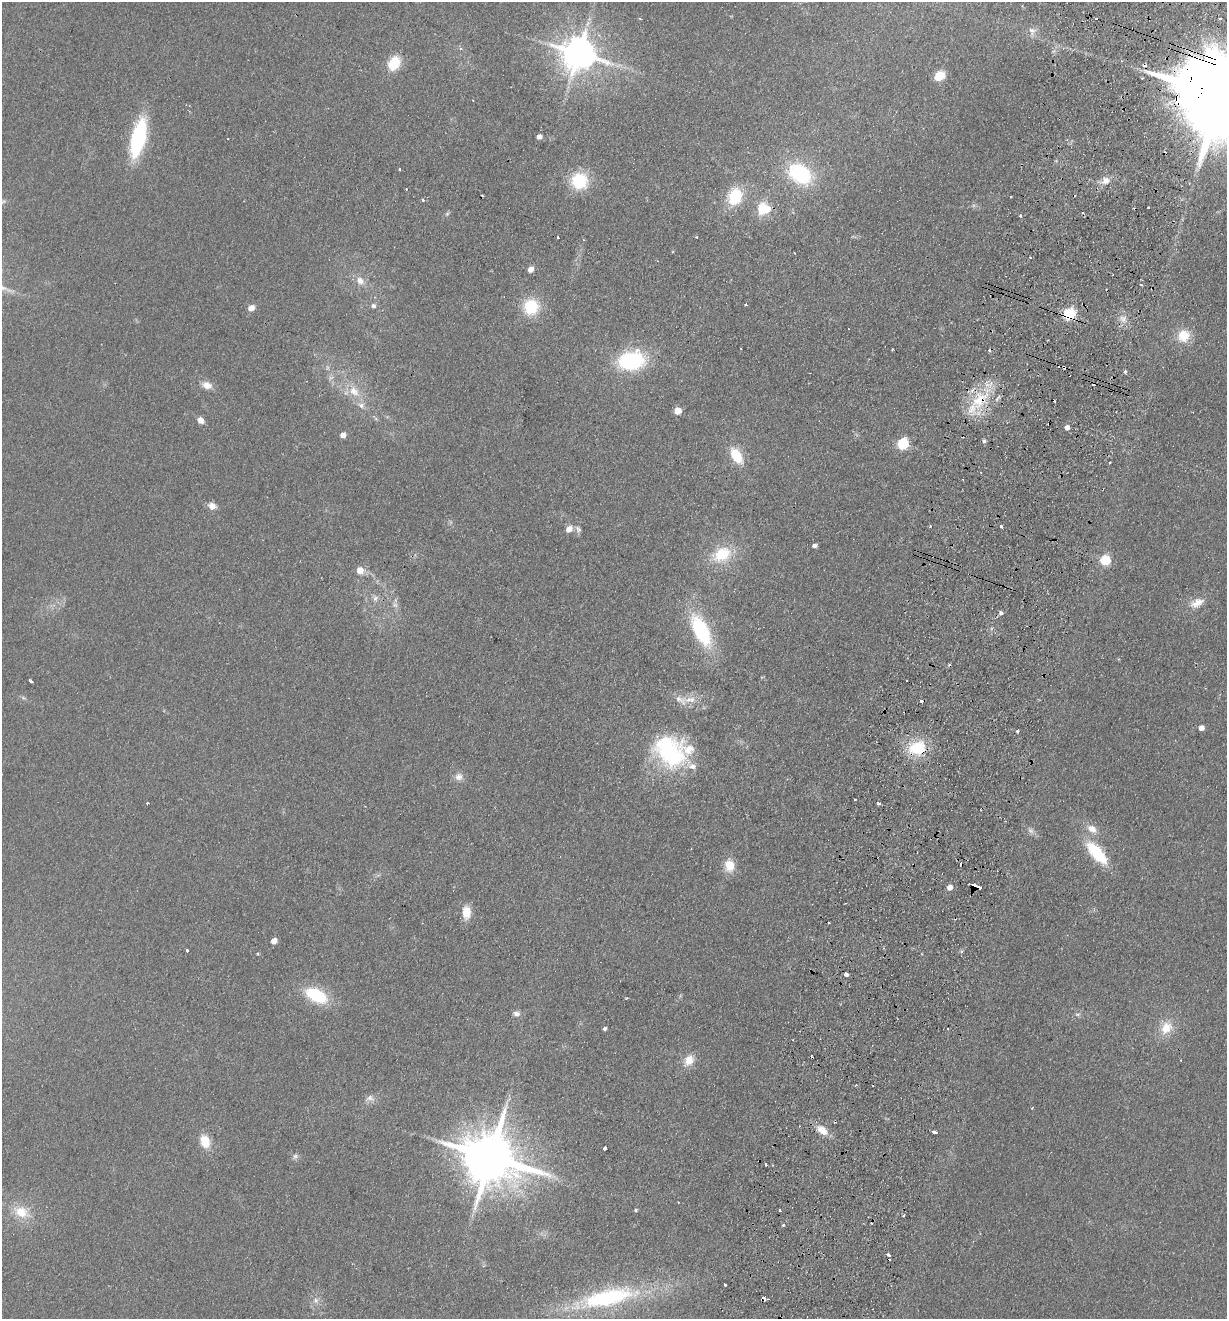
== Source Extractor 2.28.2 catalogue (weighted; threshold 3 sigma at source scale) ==
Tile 10 of 4 x 4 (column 2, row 3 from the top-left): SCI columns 1539-2763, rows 1339-2655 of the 5401 x 5311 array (HDU 1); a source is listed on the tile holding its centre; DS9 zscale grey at full resolution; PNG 1229 x 1321 px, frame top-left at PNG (2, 2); no overlay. Shown black and unused: <1% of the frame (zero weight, under 2 of 3 exposures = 3% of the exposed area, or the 3 px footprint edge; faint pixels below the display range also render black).
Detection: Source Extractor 2.28.2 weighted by HDU 2 'WHT'; one run over the whole footprint, this tile lists its part. Background 0.121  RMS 0.011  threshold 0.0499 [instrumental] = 3 sigma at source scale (4.5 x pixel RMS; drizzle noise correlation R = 1.50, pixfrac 1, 0.05/0.05 arcsec/px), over >= 5 px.
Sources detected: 141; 2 too faint to see at this stretch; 26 cosmic-ray / hot-pixel residue — not listed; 6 inside a brighter listed object's ellipse — not listed separately; the other 107 listed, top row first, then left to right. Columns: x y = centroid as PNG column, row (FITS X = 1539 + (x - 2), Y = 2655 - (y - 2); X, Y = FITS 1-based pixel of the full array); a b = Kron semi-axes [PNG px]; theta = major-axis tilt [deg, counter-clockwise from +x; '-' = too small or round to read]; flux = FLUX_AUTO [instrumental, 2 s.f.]
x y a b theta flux
1096 18 3 2 - 2.3
1220 18 4 3 - 1.5
640 19 4 2 - 0.94
1032 31 11 11 - 7.3
579 53 10 9 - 2800
394 63 15 11 58 30
939 76 9 7 33 24
1221 95 37 20 -20 35000
539 137 5 4 - 6
138 138 36 13 76 120
399 169 3 3 - 2.6
799 174 22 15 -31 100
579 181 16 15 - 56
1105 181 10 8 34 9.7
735 197 15 12 69 52
422 200 3 3 - 2.5
3 201 8 6 21 2.6
762 208 15 9 74 21
447 214 6 5 - 2
1020 216 4 3 - 1.3
558 237 3 2 - 1.4
696 237 3 2 - 1.9
1030 257 3 2 - 0.99
531 269 5 5 - 9.4
360 281 13 10 -46 9.8
1141 285 3 3 - 2.3
746 305 3 3 - 1.2
373 306 6 6 - 3.5
531 307 16 15 - 46
251 308 5 5 - 13
1069 314 6 5 - 150
1123 319 11 9 -64 8.2
1184 336 14 13 - 23
892 349 3 2 - 1.8
631 361 23 16 5 110
1125 372 3 3 - 3.9
1069 375 3 3 - 6.7
331 378 8 5 30 3
207 385 13 9 -18 9.8
354 391 18 12 -43 19
979 400 32 19 68 52
677 411 5 5 - 21
201 420 8 6 -41 7.3
1067 427 5 5 - 5.3
343 435 5 4 - 9
984 441 4 4 - 2.9
902 443 6 5 - 120
736 456 14 8 -60 37
212 506 10 9 - 7.3
930 526 3 3 - 1.7
1001 526 4 3 - 4.6
569 529 7 6 - 9.8
578 529 11 7 -64 3.9
814 546 5 4 - 4.2
722 554 25 17 25 42
1105 560 6 5 - 92
360 570 6 6 - 16
375 598 9 7 46 4.5
1197 603 21 11 26 13
395 605 8 6 -43 3.6
1001 613 4 4 - 4.8
701 631 33 15 -63 98
1118 659 4 3 - 1.1
30 681 4 3 - 3.8
680 700 22 7 -30 10
1201 728 5 4 - 7.6
1018 731 3 3 - 3.6
917 748 18 15 18 49
669 752 37 28 -47 140
459 777 11 10 - 7.3
855 799 2 2 - 1
147 803 3 2 - 1.2
878 803 4 3 - 2.1
1092 829 15 10 -33 11
1031 831 9 7 -45 4.4
1097 853 31 12 -49 54
729 865 13 10 -79 20
975 886 8 4 -13 130
949 887 5 5 - 7.6
466 912 14 9 -88 18
274 941 5 4 - 12
187 951 3 3 - 9.6
258 954 4 4 - 1.1
846 975 4 4 - 7.7
316 995 23 12 -27 61
516 1014 9 7 -7 4.5
1078 1014 8 4 -8 2.1
1166 1028 18 14 52 21
604 1029 4 4 - 3.1
689 1060 16 12 57 14
370 1098 13 8 -16 5.9
822 1130 15 9 -36 15
934 1132 5 3 - 9.5
205 1141 14 9 -69 22
604 1148 3 3 - 11
295 1156 8 7 - 3.5
490 1157 17 14 -20 7700
766 1165 3 2 - 2.1
636 1210 4 3 - 1.7
780 1210 3 3 - 2.1
21 1212 21 13 -22 25
783 1225 3 3 - 1.8
888 1255 4 3 - 5.5
724 1284 3 3 - 3.4
607 1298 70 20 12 150
764 1298 3 3 - 35
316 1300 8 6 -3 4.3
Overlapping masked pixels (flux is a lower limit): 7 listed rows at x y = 1221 95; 1069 314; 1069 375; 979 400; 917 748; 975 886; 764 1298
Isophote crosses this tile's border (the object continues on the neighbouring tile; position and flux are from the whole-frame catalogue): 1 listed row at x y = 1221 95